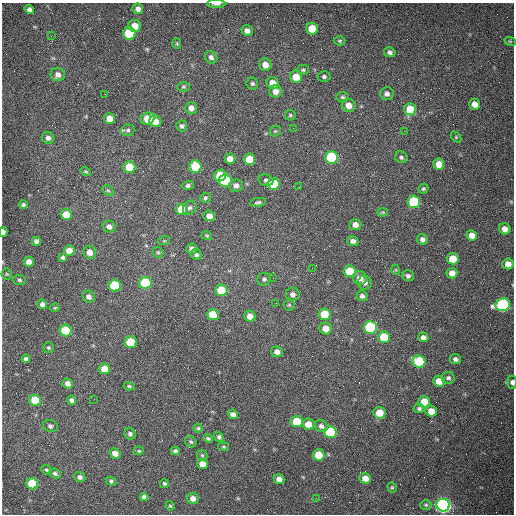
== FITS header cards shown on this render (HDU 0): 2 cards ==
NAXIS1  =                  512 /fastest changing axis
NAXIS2  =                  512 /next to fastest changing axis

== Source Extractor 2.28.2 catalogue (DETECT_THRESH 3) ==
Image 512 x 512 px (HDU 0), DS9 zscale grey, 1 PNG px = 1 image px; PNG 516 x 516 px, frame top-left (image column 1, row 512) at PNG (2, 3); each listed source drawn as its Kron ellipse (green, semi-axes under 4 px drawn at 4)
Background 1470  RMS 22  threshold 66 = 3 sigma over >= 5 px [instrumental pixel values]
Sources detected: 167; all 167 listed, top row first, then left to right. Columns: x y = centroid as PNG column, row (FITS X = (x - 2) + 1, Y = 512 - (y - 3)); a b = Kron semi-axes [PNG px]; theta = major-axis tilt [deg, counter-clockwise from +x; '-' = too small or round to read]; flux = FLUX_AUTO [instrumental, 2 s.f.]
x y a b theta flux
216 4 9 3 -2 5500
29 9 5 4 - 4800
138 9 5 5 - 5900
135 26 6 6 - 15000
312 29 6 5 - 31000
247 31 6 5 - 7100
129 33 6 6 - 91000
51 36 3 2 - 1500
340 41 6 4 2 2000
510 41 6 3 -18 1600
177 44 6 4 -78 1800
390 52 6 5 - 4400
211 57 6 6 - 4800
265 65 6 6 - 12000
303 70 6 5 - 2500
58 75 7 6 - 7500
324 76 6 5 - 3000
296 77 6 6 - 23000
272 83 6 6 - 14000
252 84 6 5 - 3000
183 87 6 4 1 2200
276 91 6 6 - 10000
105 94 2 2 - 770
387 94 7 6 - 5700
343 97 6 5 - 2800
474 104 5 5 - 11000
349 105 7 6 - 13000
191 108 6 6 - 8700
410 109 6 6 - 40000
290 115 5 5 - 2300
109 119 5 5 - 14000
148 119 7 6 - 35000
155 121 6 6 - 14000
182 126 5 5 - 3400
293 128 2 2 - 710
128 130 6 6 - 3800
275 131 6 5 - 2000
404 131 2 2 - 620
456 137 6 4 -46 1600
48 138 6 5 - 5100
332 157 6 6 - 150000
401 157 6 5 - 3200
230 159 5 5 - 10000
249 159 6 5 - 22000
439 164 5 5 - 20000
129 167 6 6 - 32000
195 167 6 6 - 66000
86 171 5 4 - 1900
220 175 6 5 - 43000
225 180 6 6 - 110000
266 180 7 5 -14 3200
274 184 6 6 - 50000
188 185 6 4 21 3800
236 185 7 6 - 6100
299 187 2 2 - 990
423 189 5 4 - 2100
108 190 6 4 -29 2000
205 198 5 5 - 2500
258 202 8 4 9 2800
414 202 6 6 - 110000
23 205 4 4 - 2900
190 208 7 6 - 4200
181 209 6 5 - 32000
383 212 5 4 - 1500
66 214 6 5 - 22000
209 216 6 5 - 9000
355 225 6 5 - 8400
109 226 6 6 - 6000
505 229 6 5 - 9500
3 232 5 3 - 8600
472 235 5 5 - 11000
207 236 5 4 - 1600
422 239 6 5 - 5500
36 241 4 4 - 4300
164 241 6 3 18 1700
353 241 5 5 - 5200
192 249 5 5 - 5300
69 251 5 5 - 16000
90 252 6 6 - 11000
158 252 6 5 - 2300
196 255 6 5 - 3300
63 257 4 3 - 2700
453 259 6 5 - 26000
29 262 5 5 - 8400
508 264 6 5 - 11000
312 268 2 2 - 820
396 270 5 3 - 1300
350 271 6 5 - 42000
452 273 5 5 - 11000
7 274 5 5 - 1800
408 276 6 5 - 3800
273 278 2 2 - 650
360 278 7 6 - 12000
264 279 7 6 - 3300
19 280 6 5 - 2500
145 283 6 6 - 99000
365 283 7 7 - 5900
115 286 6 6 - 83000
221 290 6 6 - 37000
293 294 7 6 - 5700
362 296 5 5 - 4300
89 297 6 5 - 5300
276 303 3 2 - 1200
42 304 5 4 - 5100
289 305 5 5 - 2100
503 305 7 6 - 280000
55 308 5 4 - 1600
325 314 6 5 - 41000
213 315 6 5 - 32000
250 316 6 5 - 11000
371 327 6 6 - 200000
326 328 6 6 - 16000
66 330 6 5 - 65000
384 337 6 5 - 50000
423 337 5 5 - 5800
131 342 6 6 - 55000
48 347 5 5 - 2300
277 352 6 5 - 7700
26 359 4 4 - 3300
455 359 5 5 - 4300
419 361 6 6 - 110000
104 369 6 5 - 18000
448 378 6 6 - 3400
439 381 6 5 - 15000
512 382 6 4 -84 4800
68 383 5 4 - 7100
129 386 6 4 -11 2200
94 399 2 2 - 610
35 400 6 5 - 48000
71 400 5 4 - 3700
424 402 6 5 - 26000
419 408 5 4 - 2800
431 411 6 5 - 16000
379 413 6 6 - 21000
233 414 5 4 - 6000
297 422 6 5 - 49000
308 424 6 5 - 17000
50 426 7 6 - 3700
321 426 6 5 - 5100
198 428 4 4 - 2000
330 432 6 6 - 98000
130 434 6 5 - 3700
219 437 5 4 - 2800
208 438 5 4 - 2300
191 442 6 5 - 2500
224 447 5 3 - 1700
139 451 5 4 - 1700
175 451 4 4 - 3500
115 453 5 5 - 10000
202 455 6 5 - 2200
319 455 6 5 - 28000
203 464 5 5 - 13000
46 470 5 4 - 2000
55 473 6 4 -25 3400
80 477 5 5 - 4500
365 478 6 5 - 13000
279 479 5 4 - 8500
111 481 5 4 - 2800
164 483 4 4 - 2100
32 484 6 5 - 73000
392 487 5 4 - 2000
144 497 4 4 - 4100
193 498 6 5 - 8000
316 498 2 2 - 3700
426 505 5 4 - 2100
443 505 7 6 - 710000
170 506 5 4 - 1600
At the frame edge (FLAGS 8, measured only in part): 3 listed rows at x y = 216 4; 3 232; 512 382